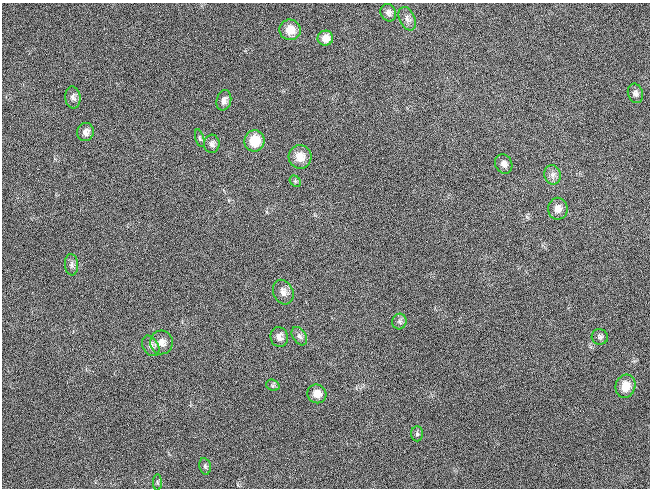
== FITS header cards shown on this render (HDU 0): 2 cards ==
NAXIS1  =                  648 / length of data axis 1
NAXIS2  =                  486 / length of data axis 2

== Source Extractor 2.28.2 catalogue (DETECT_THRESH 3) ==
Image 648 x 486 px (HDU 0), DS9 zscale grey, 1 PNG px = 1 image px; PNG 652 x 490 px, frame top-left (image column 1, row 486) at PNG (2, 3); each listed source drawn as its Kron ellipse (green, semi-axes under 4 px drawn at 4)
Background 118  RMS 26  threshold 79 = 3 sigma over >= 5 px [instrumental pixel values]
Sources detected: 30; all 30 listed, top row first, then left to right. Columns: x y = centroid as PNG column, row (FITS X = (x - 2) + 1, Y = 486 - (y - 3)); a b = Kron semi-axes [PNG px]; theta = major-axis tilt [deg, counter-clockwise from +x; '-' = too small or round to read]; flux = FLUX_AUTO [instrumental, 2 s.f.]
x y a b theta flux
388 13 9 7 -65 7700
407 19 12 7 -66 9400
290 30 10 10 - 22000
325 38 8 7 - 15000
635 93 10 7 -71 6500
73 97 11 7 -83 7800
224 100 10 7 76 9700
85 132 9 8 - 9900
200 138 9 4 -73 3500
255 141 10 10 - 45000
212 144 9 8 - 7200
300 157 12 11 - 20000
504 164 10 8 -63 8800
553 175 10 8 -80 8600
295 181 6 5 - 3100
558 209 11 10 - 14000
72 265 11 6 -86 6800
283 292 13 10 -65 12000
399 321 8 7 - 5400
299 336 10 6 -56 6800
279 337 10 8 -76 10000
600 337 8 7 - 5200
161 342 12 11 - 15000
151 346 11 7 -59 9200
273 385 7 5 -19 3600
625 386 12 10 73 28000
317 394 10 9 - 17000
417 434 7 6 - 4000
205 466 8 5 -79 4500
157 482 8 4 -89 3000